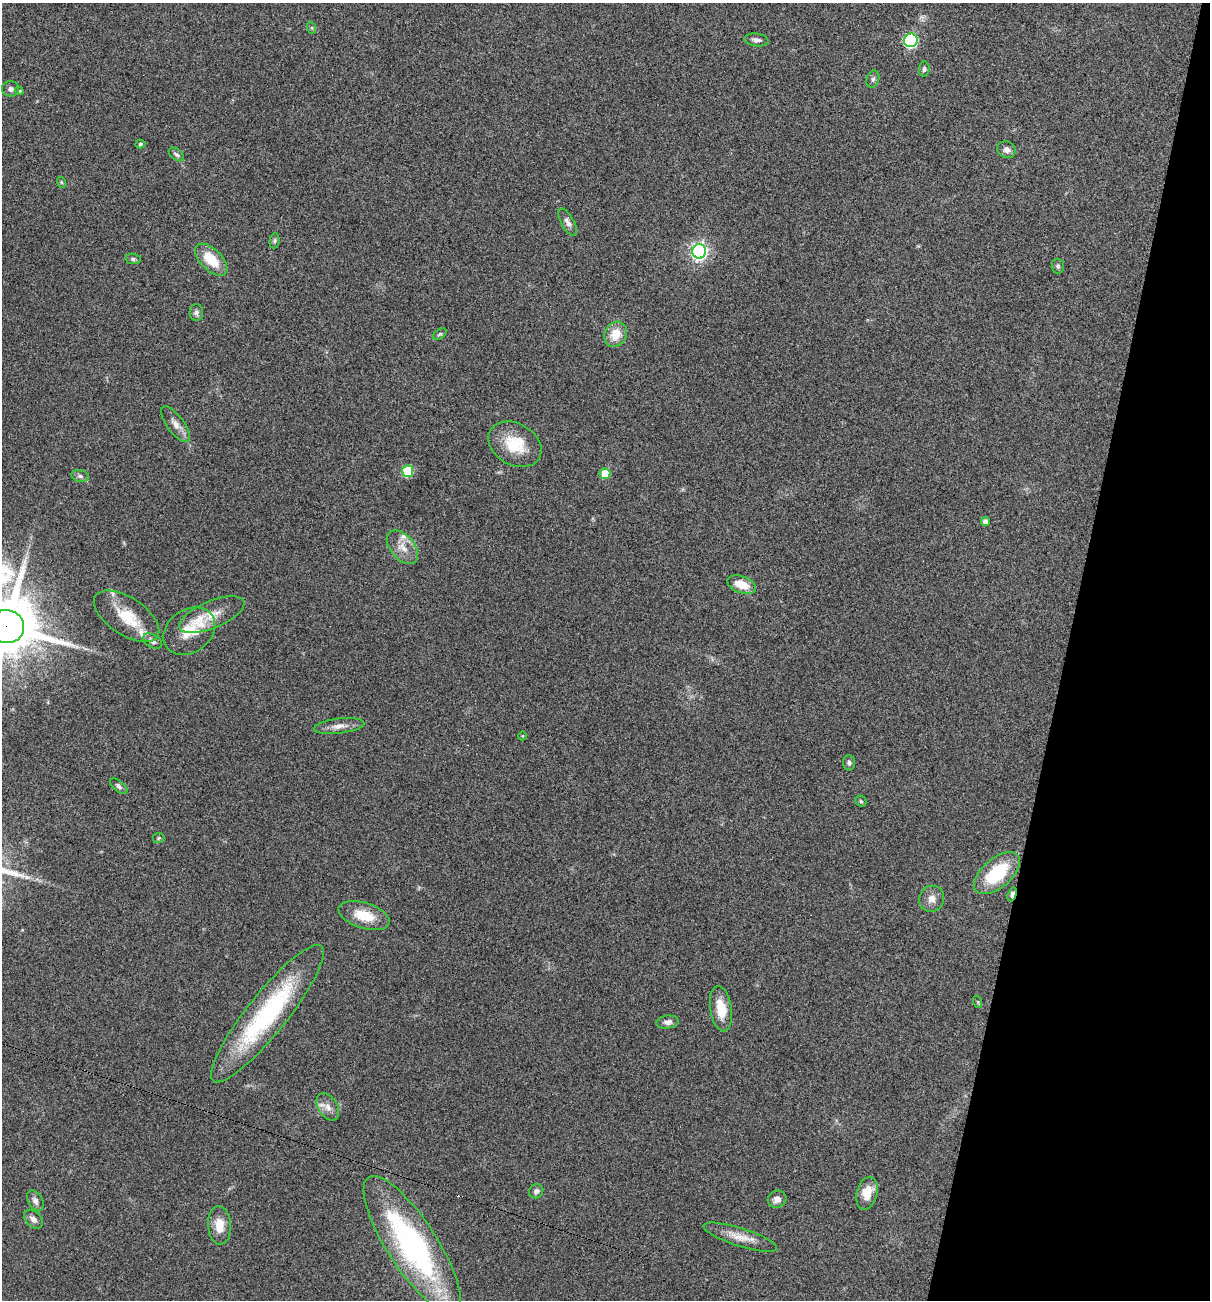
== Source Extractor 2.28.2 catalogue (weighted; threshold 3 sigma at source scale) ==
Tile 8 of 4 x 4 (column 4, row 2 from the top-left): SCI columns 3760-4967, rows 2607-3904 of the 5229 x 5204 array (HDU 1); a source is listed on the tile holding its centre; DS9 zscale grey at full resolution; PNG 1212 x 1302 px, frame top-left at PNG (2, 3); each listed source drawn as its Kron ellipse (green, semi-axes under 4 px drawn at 4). Shown black and unused: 12% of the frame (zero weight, under 3 of 5 exposures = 1% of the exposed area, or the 3 px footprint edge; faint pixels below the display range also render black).
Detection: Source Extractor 2.28.2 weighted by HDU 2 'WHT'; one run over the whole footprint, this tile lists its part. Background 0.0808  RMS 0.0079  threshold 0.0358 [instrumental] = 3 sigma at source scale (4.5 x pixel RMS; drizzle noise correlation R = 1.50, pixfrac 1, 0.05/0.05 arcsec/px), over >= 5 px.
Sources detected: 61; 1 cosmic-ray / hot-pixel residue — neither listed nor drawn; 4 inside a brighter listed object's ellipse — not listed separately; the other 56 listed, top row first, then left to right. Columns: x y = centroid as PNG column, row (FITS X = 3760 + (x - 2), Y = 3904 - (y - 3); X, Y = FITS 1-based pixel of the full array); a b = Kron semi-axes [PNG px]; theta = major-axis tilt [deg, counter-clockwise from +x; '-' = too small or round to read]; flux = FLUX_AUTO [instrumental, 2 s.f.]
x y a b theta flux
312 28 6 4 -71 0.98
756 40 12 6 -7 3.4
911 40 7 6 - 110
924 69 7 5 86 1.8
873 79 9 6 70 2.2
10 89 8 7 - 2.4
19 91 4 3 - 0.9
140 144 5 4 - 1.2
1007 150 9 8 - 4.2
176 154 8 5 -38 1.8
61 182 5 3 - 0.85
568 222 15 6 -60 3.8
274 241 8 5 84 1.5
699 251 7 7 - 270
133 259 7 5 -8 1.7
211 260 20 10 -45 20
1058 266 7 6 - 1.7
196 312 8 6 -90 2.3
440 334 7 4 35 1.3
616 334 13 11 61 14
175 424 21 8 -53 6.8
515 444 28 20 -29 28
408 471 6 5 - 42
605 474 5 5 - 21
80 476 9 5 -10 2.3
985 521 4 4 - 3.5
402 547 20 12 -49 10
742 585 15 8 -19 13
212 615 35 13 23 15
126 616 37 19 -33 26
6 627 18 16 -13 6500
189 631 28 21 35 22
153 641 10 6 -32 3.2
339 726 25 7 7 6.7
522 736 4 3 - 0.56
849 763 8 6 -85 2
119 786 10 5 -39 2.3
861 801 6 5 - 1.1
159 838 6 5 - 1.1
997 873 27 14 40 41
1012 894 7 4 73 7.6
932 899 13 12 - 6.4
364 916 26 13 -18 20
978 1002 6 4 -72 0.85
721 1009 23 10 -81 17
267 1014 86 20 51 110
668 1022 11 6 6 3.2
328 1107 15 9 -58 6.5
536 1191 7 6 - 2.6
867 1193 17 10 75 12
777 1199 9 8 - 4.4
35 1201 11 7 -61 3.5
33 1219 11 7 -44 3.7
219 1225 19 11 -87 11
740 1237 38 9 -18 12
412 1245 80 25 -57 190
Overlapping masked pixels (flux is a lower limit): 2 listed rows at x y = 6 627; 1012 894
Isophote crosses this tile's border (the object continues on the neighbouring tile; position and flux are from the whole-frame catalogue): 1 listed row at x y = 6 627